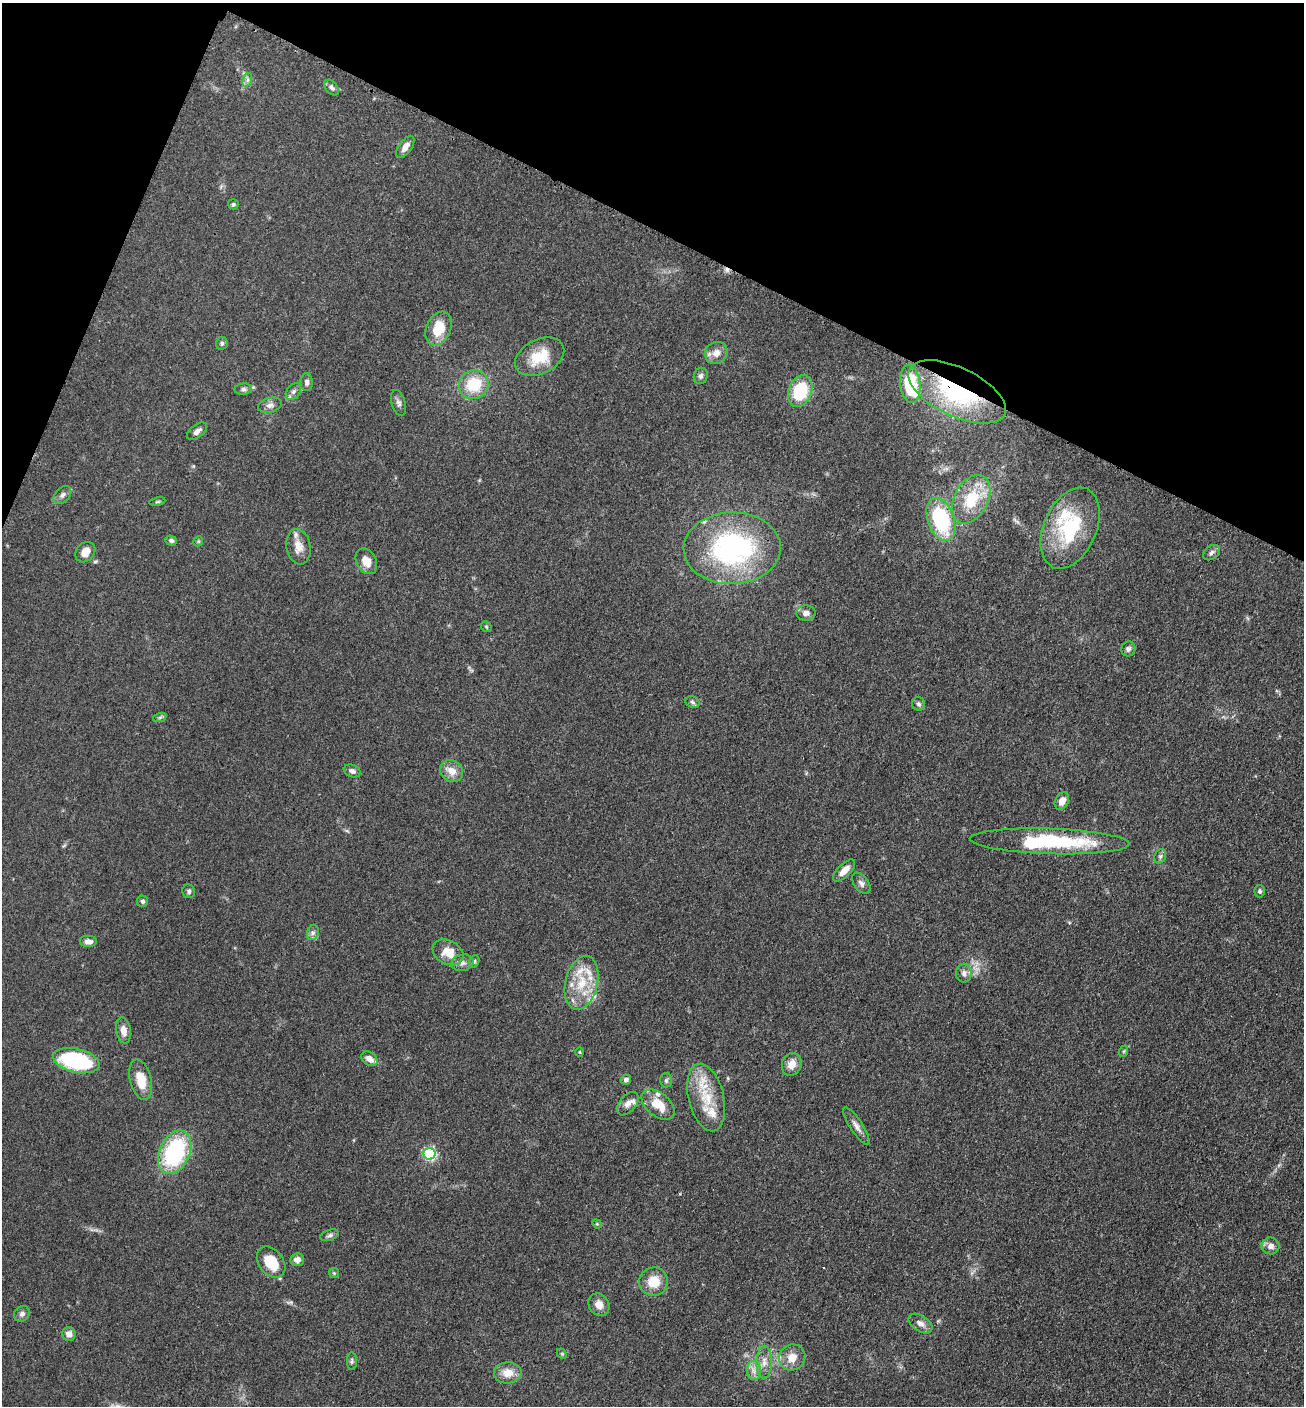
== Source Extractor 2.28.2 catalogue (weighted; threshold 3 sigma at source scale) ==
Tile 2 of 4 x 4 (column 2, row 1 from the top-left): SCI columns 1593-2894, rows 4229-5632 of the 5654 x 5645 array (HDU 1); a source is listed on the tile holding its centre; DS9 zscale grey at full resolution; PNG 1306 x 1408 px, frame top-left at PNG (2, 3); each listed source drawn as its Kron ellipse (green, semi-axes under 4 px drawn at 4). Shown black and unused: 20% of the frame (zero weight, under 3 of 4 exposures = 2% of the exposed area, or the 3 px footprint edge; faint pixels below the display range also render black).
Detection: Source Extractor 2.28.2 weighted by HDU 2 'WHT'; one run over the whole footprint, this tile lists its part. Background 0.0669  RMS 0.0062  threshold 0.0278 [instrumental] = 3 sigma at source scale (4.5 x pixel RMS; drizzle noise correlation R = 1.50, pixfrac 1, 0.05/0.05 arcsec/px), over >= 5 px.
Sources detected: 99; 2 cosmic-ray / hot-pixel residue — neither listed nor drawn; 11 inside a brighter listed object's ellipse — not listed separately; the other 86 listed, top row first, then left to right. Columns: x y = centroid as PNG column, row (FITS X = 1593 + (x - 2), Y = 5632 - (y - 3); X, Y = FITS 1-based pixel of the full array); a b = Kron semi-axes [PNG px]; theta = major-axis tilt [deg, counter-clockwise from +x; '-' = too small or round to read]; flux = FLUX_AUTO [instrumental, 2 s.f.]
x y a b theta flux
247 80 7 4 71 1.5
332 88 9 5 -48 2
405 147 13 6 54 3.8
233 204 5 5 - 0.94
439 329 17 12 68 15
222 343 6 6 - 1.2
716 353 12 10 44 5.5
540 357 26 17 26 19
701 376 8 7 - 1.9
307 382 9 6 89 2
910 384 19 10 -82 40
474 385 15 14 - 22
243 389 9 5 7 1.6
293 391 9 6 50 2.1
800 391 16 11 69 28
957 392 53 24 -26 79
398 403 13 7 -74 2.4
270 405 12 7 14 2.8
197 431 12 6 38 2.6
62 495 10 7 47 2.3
971 499 26 17 62 25
157 501 8 4 9 0.88
941 519 22 13 -70 56
1070 528 43 26 66 46
171 541 6 5 - 1.6
198 541 5 4 - 0.8
298 547 18 12 -80 7
732 548 48 36 2 110
85 552 11 9 48 5.4
1212 553 9 6 35 1.9
366 561 14 10 -61 7.3
806 613 9 7 -2 3.2
486 627 6 4 -46 0.85
1128 649 7 7 - 1.8
692 702 7 5 -20 1.5
918 704 7 6 - 1.5
160 717 7 4 19 1.1
352 771 9 6 -20 2.3
452 771 12 10 -41 6.6
1062 801 9 6 62 4.7
1050 841 80 12 -2 60
1160 856 7 5 68 1.4
844 870 14 6 45 5.9
861 883 12 7 -55 2.7
189 891 7 6 - 1.4
1259 891 6 5 - 1.1
142 901 5 5 - 1.3
313 933 8 6 69 2
88 941 9 6 0 2.9
448 952 16 12 -30 11
474 961 6 5 - 1
462 963 11 8 11 3
964 973 9 8 - 2.8
581 983 27 16 76 20
123 1030 13 7 -81 4.9
1124 1051 6 4 71 0.75
580 1052 5 3 - 0.55
369 1059 9 6 -37 4.3
76 1061 24 11 -13 59
792 1064 12 9 69 6.2
141 1080 21 10 -75 11
626 1080 5 5 - 1.6
666 1080 7 6 - 1.3
706 1098 34 18 -77 22
628 1104 13 8 50 3.8
658 1105 19 11 -39 13
856 1126 22 6 -57 3.8
175 1152 23 15 65 63
430 1154 6 6 - 86
597 1224 5 4 - 0.66
330 1235 9 5 20 1.5
1271 1246 9 8 - 3.5
297 1260 7 6 - 3.5
271 1262 17 12 -53 16
334 1273 5 5 - 0.77
654 1282 14 14 - 12
599 1305 12 10 -57 5
22 1314 8 7 - 2.1
921 1324 13 8 -34 3.6
69 1334 7 6 - 3.9
562 1354 6 4 -45 0.72
792 1357 13 12 - 8
352 1361 9 5 -86 1.2
764 1362 16 7 89 4.8
754 1371 9 7 -89 3.4
508 1373 14 10 2 8.3
Overlapping masked pixels (flux is a lower limit): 1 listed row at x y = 957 392